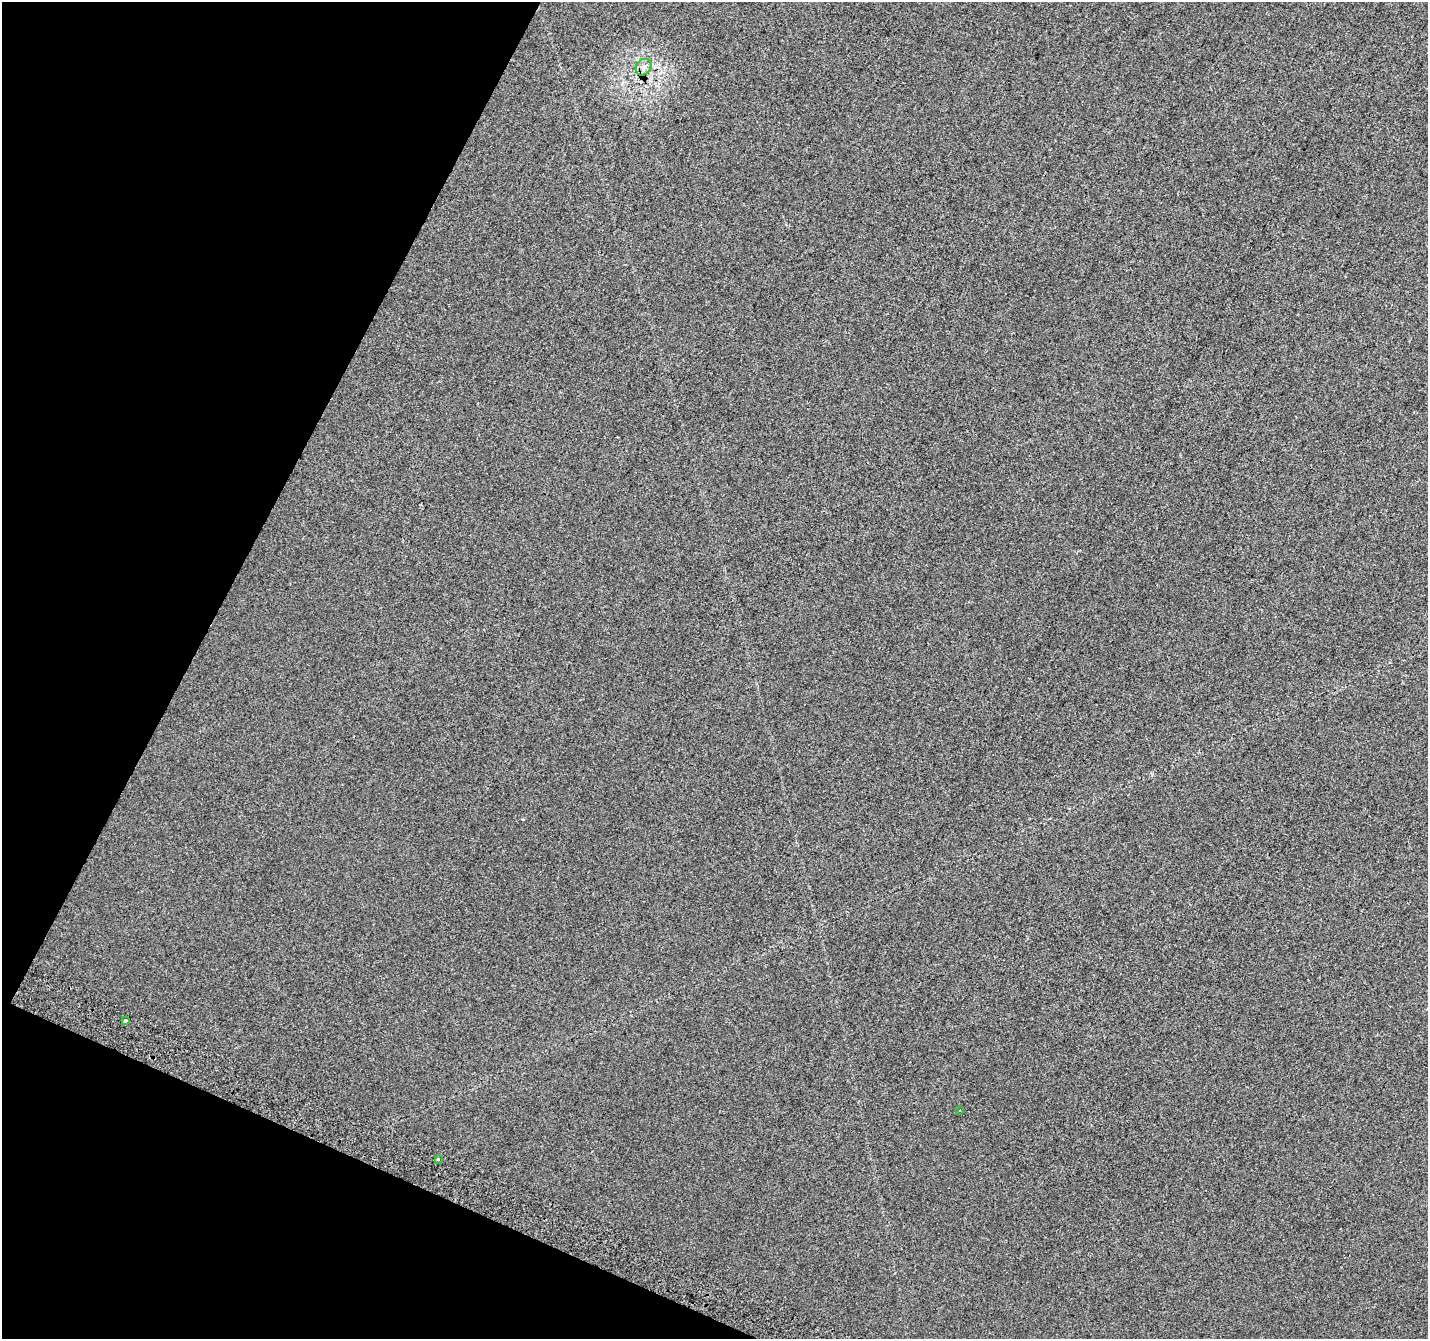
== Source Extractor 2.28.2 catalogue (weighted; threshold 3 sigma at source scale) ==
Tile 9 of 4 x 4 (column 1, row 3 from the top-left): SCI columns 27-1452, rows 1644-2980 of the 5751 x 5894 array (HDU 1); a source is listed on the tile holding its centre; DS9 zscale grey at full resolution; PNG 1430 x 1341 px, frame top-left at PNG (2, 2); each listed source drawn as its Kron ellipse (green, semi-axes under 4 px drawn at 4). Shown black and unused: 21% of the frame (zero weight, under 2 of 3 exposures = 2% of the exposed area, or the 3 px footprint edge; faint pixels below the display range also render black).
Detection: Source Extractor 2.28.2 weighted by HDU 2 'WHT'; one run over the whole footprint, this tile lists its part. Background 0.00195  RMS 0.0072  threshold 0.0326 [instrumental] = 3 sigma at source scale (4.5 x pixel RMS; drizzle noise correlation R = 1.50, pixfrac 1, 0.0396/0.0396 arcsec/px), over >= 5 px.
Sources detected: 4; all 4 listed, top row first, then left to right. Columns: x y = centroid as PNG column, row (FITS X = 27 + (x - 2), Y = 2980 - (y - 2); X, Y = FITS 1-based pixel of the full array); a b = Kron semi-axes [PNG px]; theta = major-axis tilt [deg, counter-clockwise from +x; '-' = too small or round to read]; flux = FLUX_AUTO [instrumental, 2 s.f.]
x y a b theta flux
644 67 9 7 48 3.4
125 1020 3 3 - 5
960 1110 3 2 - 0.56
438 1159 3 3 - 1.5